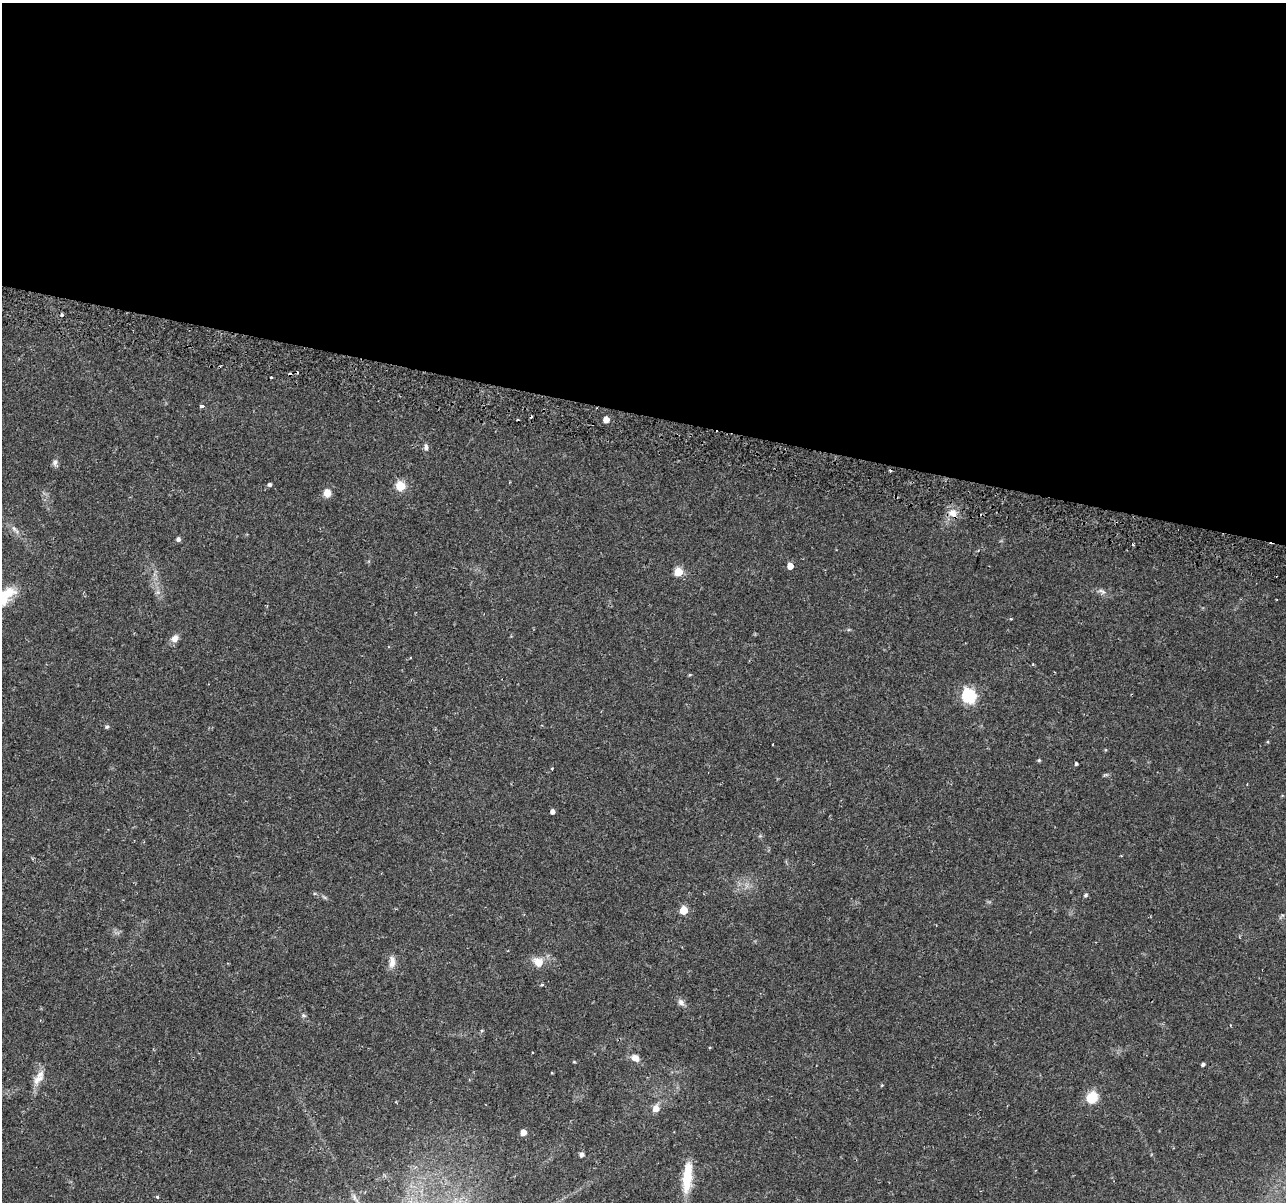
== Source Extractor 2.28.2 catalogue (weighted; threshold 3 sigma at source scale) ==
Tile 3 of 4 x 4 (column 3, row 1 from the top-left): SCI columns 2635-3918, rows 3894-5093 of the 5279 x 5444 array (HDU 1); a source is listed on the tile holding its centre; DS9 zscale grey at full resolution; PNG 1288 x 1204 px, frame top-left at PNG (2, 3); no overlay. Shown black and unused: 34% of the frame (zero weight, under 2 of 3 exposures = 5% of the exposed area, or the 3 px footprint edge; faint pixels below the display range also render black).
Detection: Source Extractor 2.28.2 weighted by HDU 2 'WHT'; one run over the whole footprint, this tile lists its part. Background 0.0342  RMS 0.0034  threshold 0.0154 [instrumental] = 3 sigma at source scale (4.5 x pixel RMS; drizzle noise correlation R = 1.50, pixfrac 1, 0.0396/0.0396 arcsec/px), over >= 5 px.
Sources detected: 50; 5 cosmic-ray / hot-pixel residue — not listed; the other 45 listed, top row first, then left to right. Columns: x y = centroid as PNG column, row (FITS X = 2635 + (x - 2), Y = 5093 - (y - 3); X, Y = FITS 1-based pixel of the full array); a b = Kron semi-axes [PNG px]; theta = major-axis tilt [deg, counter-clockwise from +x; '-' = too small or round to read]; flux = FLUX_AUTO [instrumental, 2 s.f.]
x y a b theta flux
62 315 4 4 - 0.4
272 377 3 3 - 1.5
202 406 3 3 - 1.3
606 419 5 4 - 3.9
426 447 10 5 -86 1
55 463 9 7 82 1.1
269 484 4 4 - 0.85
400 486 5 5 - 17
327 493 8 7 - 3.3
953 513 13 11 -58 3.5
15 530 16 5 -48 1.6
178 539 5 4 - 1.1
1133 545 3 3 - 0.35
790 566 5 4 - 3.7
678 572 5 5 - 13
1102 591 12 6 -28 1.3
8 593 19 15 29 5.9
1011 619 3 3 - 0.28
174 638 10 8 57 2.1
969 696 6 6 - 58
107 727 5 4 - 0.49
1268 742 4 3 - 0.31
1039 760 4 4 - 0.43
1076 764 3 3 - 0.54
552 768 3 2 - 0.41
1247 784 2 2 - 0.21
552 812 4 4 - 1.4
1086 895 5 4 - 0.55
683 910 5 5 - 9
392 962 16 8 87 2.5
538 962 15 12 -30 3.9
542 985 4 3 - 0.4
681 1002 11 7 -51 1.4
303 1015 7 4 -31 0.57
482 1030 4 4 - 0.43
635 1058 11 8 -27 2.4
1203 1064 4 3 - 0.82
38 1079 19 9 43 3.4
882 1085 4 3 - 0.28
1092 1097 12 11 - 7.2
656 1108 7 6 - 3
523 1132 5 4 - 3.2
581 1154 4 4 - 1.6
687 1177 34 10 85 11
157 1197 4 4 - 0.5